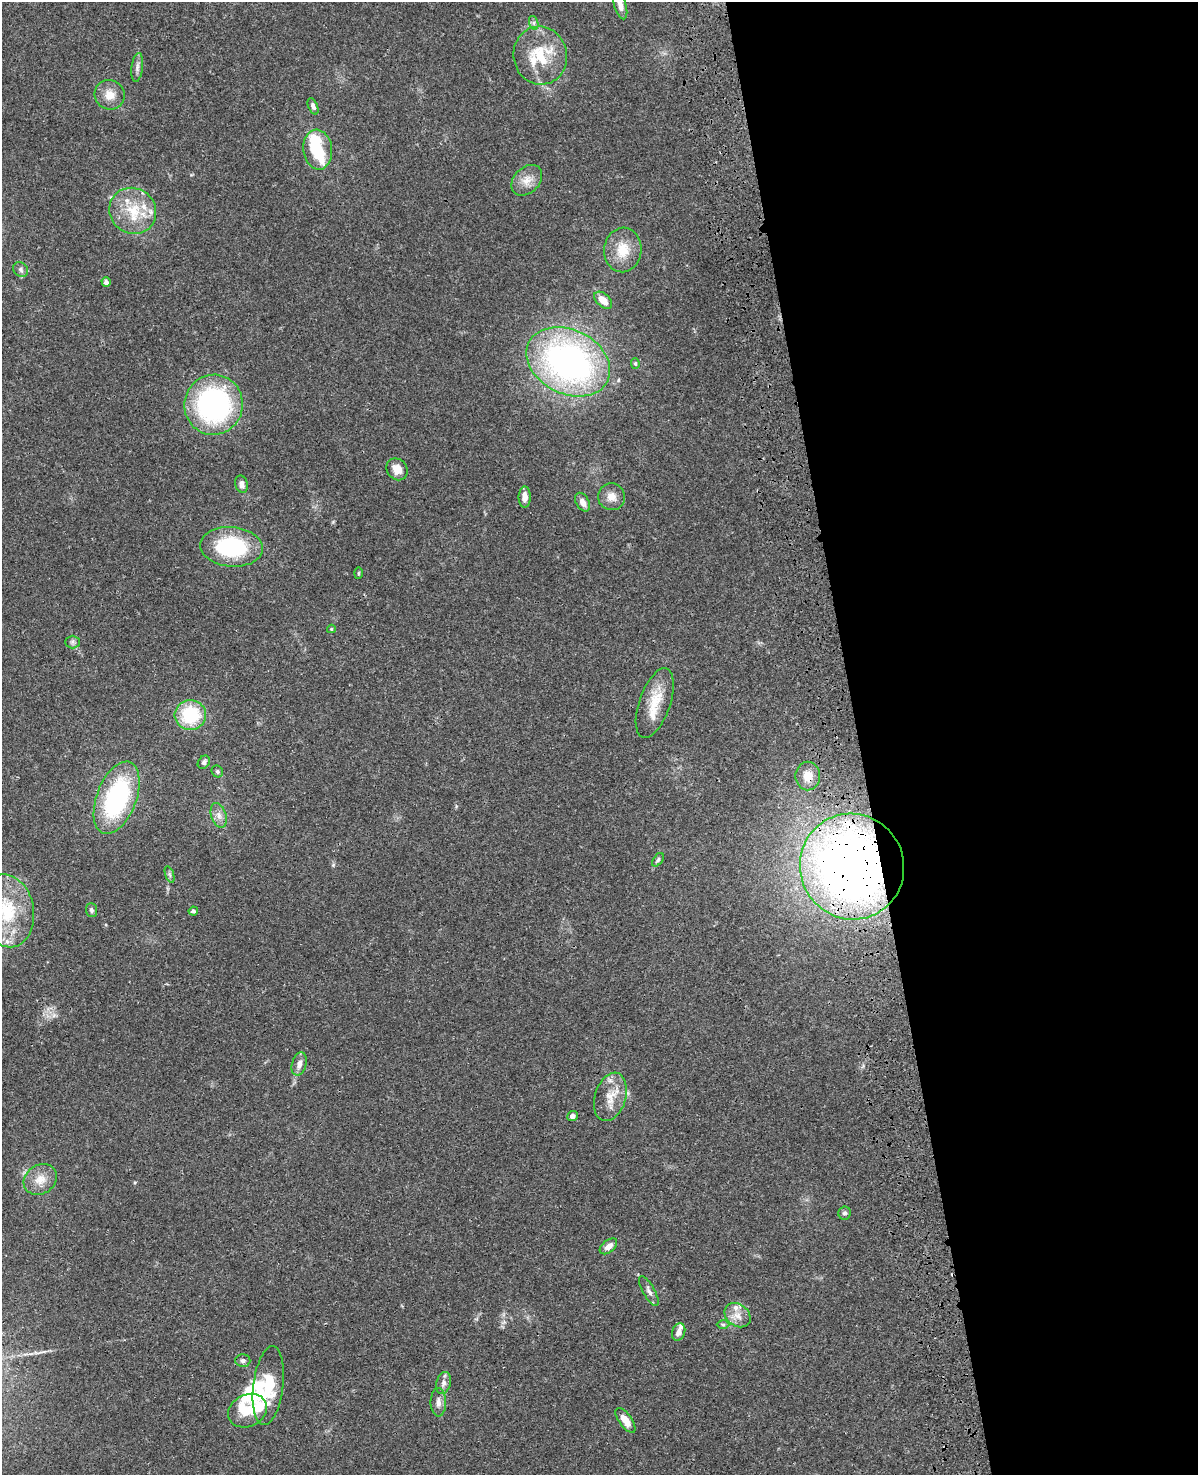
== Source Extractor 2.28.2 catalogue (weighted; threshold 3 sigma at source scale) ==
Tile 8 of 4 x 3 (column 4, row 2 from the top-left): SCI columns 3708-4903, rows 1750-3222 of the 5020 x 4865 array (HDU 1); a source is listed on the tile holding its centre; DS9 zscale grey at full resolution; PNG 1200 x 1477 px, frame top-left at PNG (2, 2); each listed source drawn as its Kron ellipse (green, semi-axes under 4 px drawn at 4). Shown black and unused: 28% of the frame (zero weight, under 3 of 4 exposures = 6% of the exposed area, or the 3 px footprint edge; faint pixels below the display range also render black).
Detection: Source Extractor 2.28.2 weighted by HDU 2 'WHT'; one run over the whole footprint, this tile lists its part. Background 0.0273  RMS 0.0023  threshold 0.0104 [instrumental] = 3 sigma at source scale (4.5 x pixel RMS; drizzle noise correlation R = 1.50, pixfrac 1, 0.05/0.05 arcsec/px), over >= 5 px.
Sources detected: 67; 2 inside a brighter object's white glare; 1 cosmic-ray / hot-pixel residue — neither listed nor drawn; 10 inside a brighter listed object's ellipse — not listed separately; the other 54 listed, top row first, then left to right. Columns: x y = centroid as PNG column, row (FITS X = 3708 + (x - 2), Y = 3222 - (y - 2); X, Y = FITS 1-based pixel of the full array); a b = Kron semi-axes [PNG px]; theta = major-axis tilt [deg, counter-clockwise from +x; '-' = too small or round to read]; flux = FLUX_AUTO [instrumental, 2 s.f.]
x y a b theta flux
620 6 14 6 -74 1.4
534 23 7 4 -72 0.56
540 56 29 26 -78 10
137 67 14 5 83 1
110 95 15 14 - 2.9
313 106 9 4 -68 0.67
318 150 20 14 -83 8.1
527 180 17 12 45 2.7
133 211 24 22 -40 8.1
623 250 22 18 85 5.5
21 270 8 7 - 0.74
106 282 5 4 - 0.89
603 300 11 6 -42 2.8
568 362 44 32 -26 78
635 364 5 4 - 0.37
214 405 30 29 - 46
397 469 11 10 - 2.5
242 484 9 6 -74 1.1
525 497 10 6 89 1.7
611 497 13 13 - 2.3
583 502 10 6 -61 1.6
231 547 31 20 -5 21
358 573 6 4 88 0.28
331 629 4 4 - 0.21
73 642 7 6 - 0.59
655 703 36 15 71 6.1
190 715 15 15 - 13
204 762 7 5 54 0.69
217 771 6 5 - 0.48
808 776 14 12 -90 2.7
117 798 38 20 69 29
219 815 13 7 -73 1.4
658 860 8 4 54 0.46
852 867 53 52 - 180
170 875 9 3 -71 0.46
92 910 7 5 -86 0.5
7 911 37 26 -80 13
193 911 4 4 - 0.66
299 1064 12 7 75 1.4
610 1097 25 15 73 4.4
573 1116 5 5 - 0.94
40 1179 17 14 33 3.3
845 1213 6 6 - 0.54
608 1246 10 6 39 1.6
649 1291 17 6 -60 1
738 1315 14 11 -37 2.3
723 1324 6 4 -1 0.37
679 1332 9 6 72 1.3
243 1361 7 6 - 0.69
443 1383 11 7 75 1.2
268 1386 40 15 83 8.8
438 1402 14 7 -88 1.6
248 1411 20 16 26 5
625 1420 14 6 -55 2.5
Overlapping masked pixels (flux is a lower limit): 2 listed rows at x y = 808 776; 852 867
Isophote crosses this tile's border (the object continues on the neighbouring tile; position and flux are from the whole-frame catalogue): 2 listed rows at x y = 620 6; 7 911